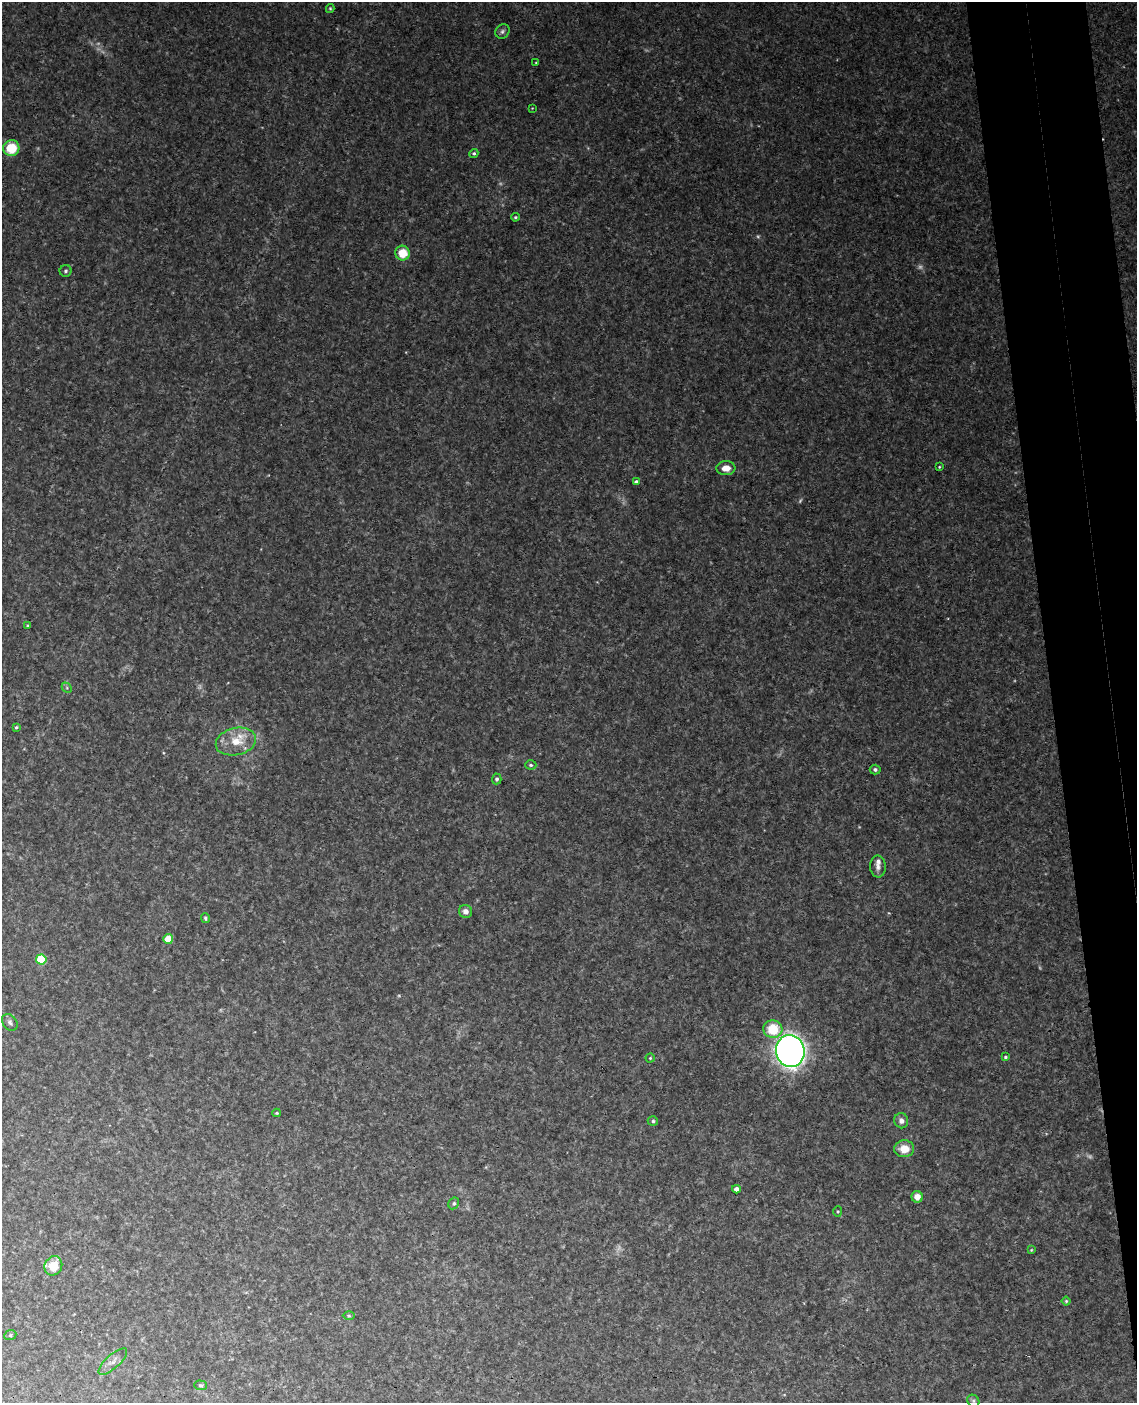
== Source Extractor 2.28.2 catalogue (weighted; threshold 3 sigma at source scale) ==
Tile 6 of 4 x 3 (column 2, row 2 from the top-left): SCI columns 1193-2327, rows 1642-3042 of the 4653 x 4581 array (HDU 1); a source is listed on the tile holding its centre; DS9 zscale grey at full resolution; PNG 1139 x 1405 px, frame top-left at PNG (2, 2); each listed source drawn as its Kron ellipse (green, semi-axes under 4 px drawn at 4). Shown black and unused: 7% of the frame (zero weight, under 3 of 4 exposures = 6% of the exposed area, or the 3 px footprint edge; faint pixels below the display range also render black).
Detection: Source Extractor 2.28.2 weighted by HDU 2 'WHT'; one run over the whole footprint, this tile lists its part. Background 0.0683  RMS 0.0062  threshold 0.0279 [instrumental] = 3 sigma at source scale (4.5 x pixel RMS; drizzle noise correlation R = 1.50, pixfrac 1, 0.05/0.05 arcsec/px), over >= 5 px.
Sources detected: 54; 7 too faint to see at this stretch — neither listed nor drawn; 2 inside a brighter listed object's ellipse — not listed separately; the other 45 listed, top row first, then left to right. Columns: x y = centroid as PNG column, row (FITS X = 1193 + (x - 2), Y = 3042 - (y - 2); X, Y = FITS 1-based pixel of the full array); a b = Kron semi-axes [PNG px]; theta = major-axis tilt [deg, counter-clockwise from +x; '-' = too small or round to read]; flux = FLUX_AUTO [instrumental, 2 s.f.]
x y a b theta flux
330 8 4 4 - 0.73
502 31 8 6 48 1.7
536 63 3 2 - 0.53
532 108 3 3 - 0.41
11 148 8 8 - 19
474 153 4 4 - 1.2
515 217 4 3 - 0.75
403 253 7 7 - 12
66 271 6 6 - 1.3
939 467 4 3 - 0.64
726 468 9 7 2 5.8
636 482 4 4 - 1.7
28 625 4 3 - 0.72
67 688 6 4 -47 1
16 727 4 3 - 0.82
236 742 20 13 13 15
531 765 6 4 -1 1.2
875 770 5 5 - 1.5
497 779 5 4 - 1.3
878 867 11 7 -87 3.2
465 911 6 6 - 3.4
205 918 5 4 - 1
168 939 5 5 - 15
41 959 5 5 - 41
10 1022 9 7 -52 1.9
773 1029 9 9 - 20
790 1051 16 14 -74 390
1005 1057 4 3 - 0.84
650 1058 4 4 - 0.72
277 1113 4 3 - 0.64
653 1121 5 5 - 1.2
901 1121 7 7 - 2.6
904 1149 10 8 1 8.4
736 1189 4 4 - 3.6
917 1197 6 5 - 5
454 1203 6 5 - 1.2
838 1212 5 4 - 0.72
1031 1250 3 3 - 0.5
53 1266 10 8 59 12
1066 1301 4 4 - 0.81
349 1316 6 4 -1 0.92
10 1335 6 5 - 1.1
113 1362 18 6 41 3.7
200 1385 6 5 - 1
973 1401 7 5 -47 1.3